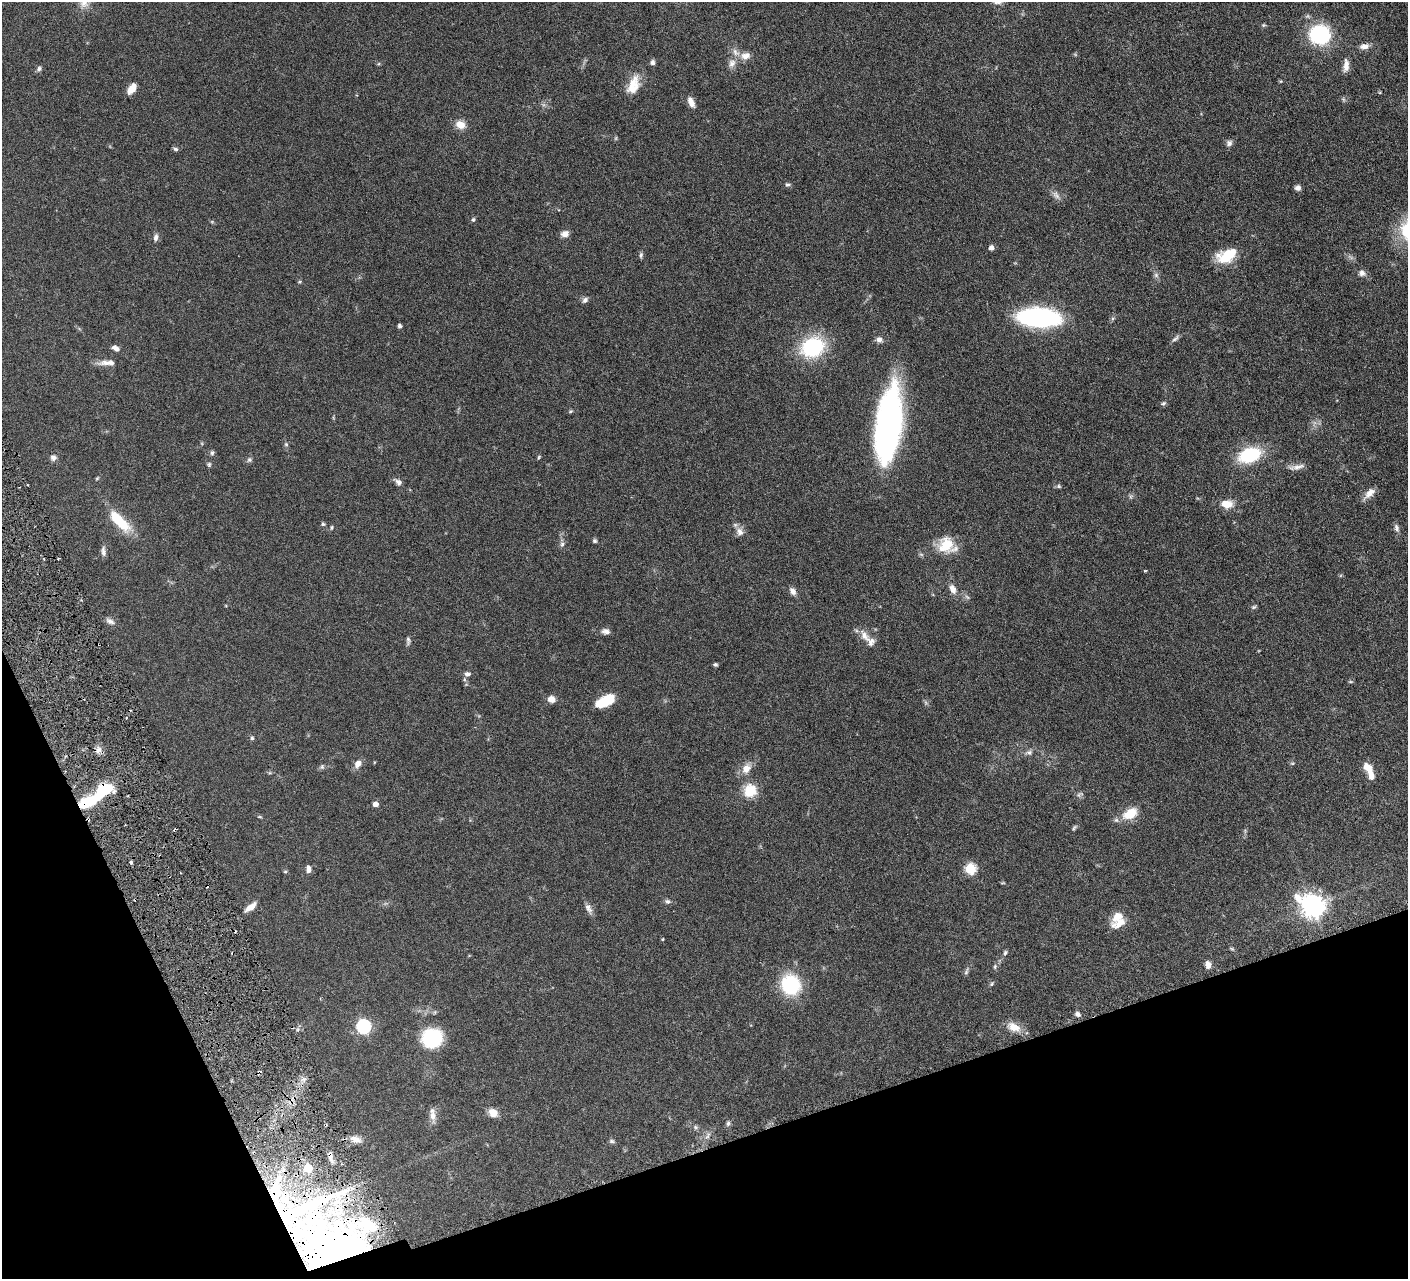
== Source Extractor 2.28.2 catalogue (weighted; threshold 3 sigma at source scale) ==
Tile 14 of 4 x 4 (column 2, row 4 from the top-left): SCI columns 1413-2818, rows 305-1581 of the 5639 x 5584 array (HDU 1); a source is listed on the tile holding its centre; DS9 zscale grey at full resolution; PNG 1410 x 1281 px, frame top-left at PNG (2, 2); no overlay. Shown black and unused: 17% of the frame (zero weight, under 3 of 6 exposures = <1% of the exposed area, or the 3 px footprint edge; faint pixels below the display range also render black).
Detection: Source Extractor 2.28.2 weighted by HDU 2 'WHT'; one run over the whole footprint, this tile lists its part. Background 0.0705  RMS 0.0033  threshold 0.0136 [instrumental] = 3 sigma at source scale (4.09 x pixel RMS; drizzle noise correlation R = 1.36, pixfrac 0.8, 0.05/0.05 arcsec/px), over >= 5 px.
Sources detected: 143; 1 too faint to see at this stretch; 3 inside a brighter object's white glare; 3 cosmic-ray / hot-pixel residue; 1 long thin detection or spike segment (spike, bleed or trail) — not listed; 10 inside a brighter listed object's ellipse — not listed separately; the other 125 listed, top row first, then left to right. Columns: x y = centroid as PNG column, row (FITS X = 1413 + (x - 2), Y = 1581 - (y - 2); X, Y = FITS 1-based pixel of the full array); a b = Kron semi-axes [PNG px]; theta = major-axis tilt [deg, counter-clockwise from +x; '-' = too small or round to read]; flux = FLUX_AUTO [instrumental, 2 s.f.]
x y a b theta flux
84 3 16 13 87 3.2
1263 25 6 5 - 0.4
1320 35 18 17 - 28
1364 46 12 7 5 1.7
745 56 13 10 18 2.5
653 63 5 5 - 1
732 63 13 10 65 2
1346 65 16 7 85 2.1
39 69 7 6 - 0.78
633 85 24 13 70 5.6
132 89 11 7 55 3
691 102 13 7 -67 2
460 125 13 10 -27 2.8
1229 143 9 8 - 1
176 149 7 5 -5 0.54
787 184 7 6 - 0.61
1298 188 7 6 - 1
1056 195 15 7 -47 1.5
473 220 6 5 - 0.58
565 234 9 7 11 1.7
156 237 10 6 82 1
991 248 4 4 - 1.5
641 255 8 5 88 0.63
1226 258 23 16 -10 7.2
1362 273 9 8 - 1.3
1156 275 6 6 - 0.76
299 282 5 4 - 0.35
585 300 8 6 48 0.91
1039 318 28 12 -4 73
400 326 4 4 - 0.83
1175 338 12 5 40 0.86
879 340 8 7 - 1.3
813 347 21 17 25 26
115 348 9 6 -30 1.3
105 363 21 7 3 2.1
1163 403 8 5 31 0.55
570 411 7 4 19 0.38
888 424 65 20 83 100
286 444 7 5 -87 0.57
212 453 8 5 -81 0.63
1250 455 18 11 16 22
539 457 6 4 72 0.36
53 458 7 7 - 1.1
249 460 7 6 - 0.68
209 464 7 6 - 0.56
1296 467 23 6 8 1.9
398 482 11 6 -44 1.2
1059 486 6 5 - 0.52
1369 493 16 7 46 2.5
1130 496 7 4 90 0.49
1226 504 14 9 -2 3.9
119 521 28 10 -45 11
323 524 5 4 - 0.55
332 527 6 4 83 0.4
1396 528 11 6 -76 1
740 532 12 10 -79 1.8
595 541 5 5 - 0.54
562 544 9 6 68 0.85
946 545 20 18 40 7.2
103 551 13 5 -86 1.1
1145 571 3 3 - 0.27
953 589 13 8 -63 2.1
793 591 10 7 -59 1.4
967 597 7 4 -44 0.6
1254 607 7 5 17 0.52
110 621 12 7 -28 1.2
606 631 10 7 -6 1.3
865 636 21 9 -51 2.9
408 641 10 5 88 0.74
715 664 5 4 - 0.51
467 674 9 6 3 1.1
1350 682 7 3 -8 0.34
551 699 8 7 - 2.1
605 701 17 9 28 11
252 738 5 5 - 0.52
98 750 12 7 44 1.5
1029 752 10 7 8 1.1
1292 763 6 4 -17 0.36
358 764 10 7 54 2.1
322 767 7 7 - 0.64
1367 767 12 8 -38 3
746 768 13 9 58 3
103 790 24 14 27 11
750 790 16 15 - 6.3
1080 794 10 6 25 0.77
375 804 5 5 - 1.8
1130 813 15 9 31 7
260 817 6 3 -1 0.31
1074 828 9 4 57 0.54
175 830 3 2 - 0.42
131 862 4 4 - 0.69
308 869 9 6 -90 1.2
970 869 6 6 - 21
285 871 5 4 - 0.38
1003 883 6 3 0 0.28
667 901 7 6 - 0.73
1313 906 9 8 - 230
250 907 13 6 36 2.9
588 908 15 7 -64 1.6
1117 917 20 10 49 3.7
663 939 5 3 - 0.27
1232 949 6 4 -19 0.36
1005 953 6 5 - 0.59
1208 964 9 7 -76 1.6
995 967 7 5 72 0.55
966 972 10 4 75 0.66
991 984 7 4 51 0.47
790 985 14 13 - 27
1077 1014 6 5 - 1.1
363 1026 7 6 - 50
1014 1027 20 11 -25 3.7
432 1038 15 13 21 26
259 1072 8 4 56 0.54
493 1113 11 9 -37 2.5
432 1116 17 8 -88 2.2
728 1123 7 5 80 0.63
695 1127 6 5 - 0.55
708 1135 11 6 66 1.2
356 1139 16 9 -22 2.3
612 1141 8 5 -11 0.61
308 1168 6 6 - 5
274 1190 29 8 72 5.9
303 1208 93 13 22 43
296 1231 25 15 -23 15
342 1250 57 30 21 69
Overlapping masked pixels (flux is a lower limit): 7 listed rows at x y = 103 790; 175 830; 259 1072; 274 1190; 303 1208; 296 1231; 342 1250
Isophote crosses this tile's border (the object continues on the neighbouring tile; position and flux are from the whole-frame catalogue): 1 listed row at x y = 84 3